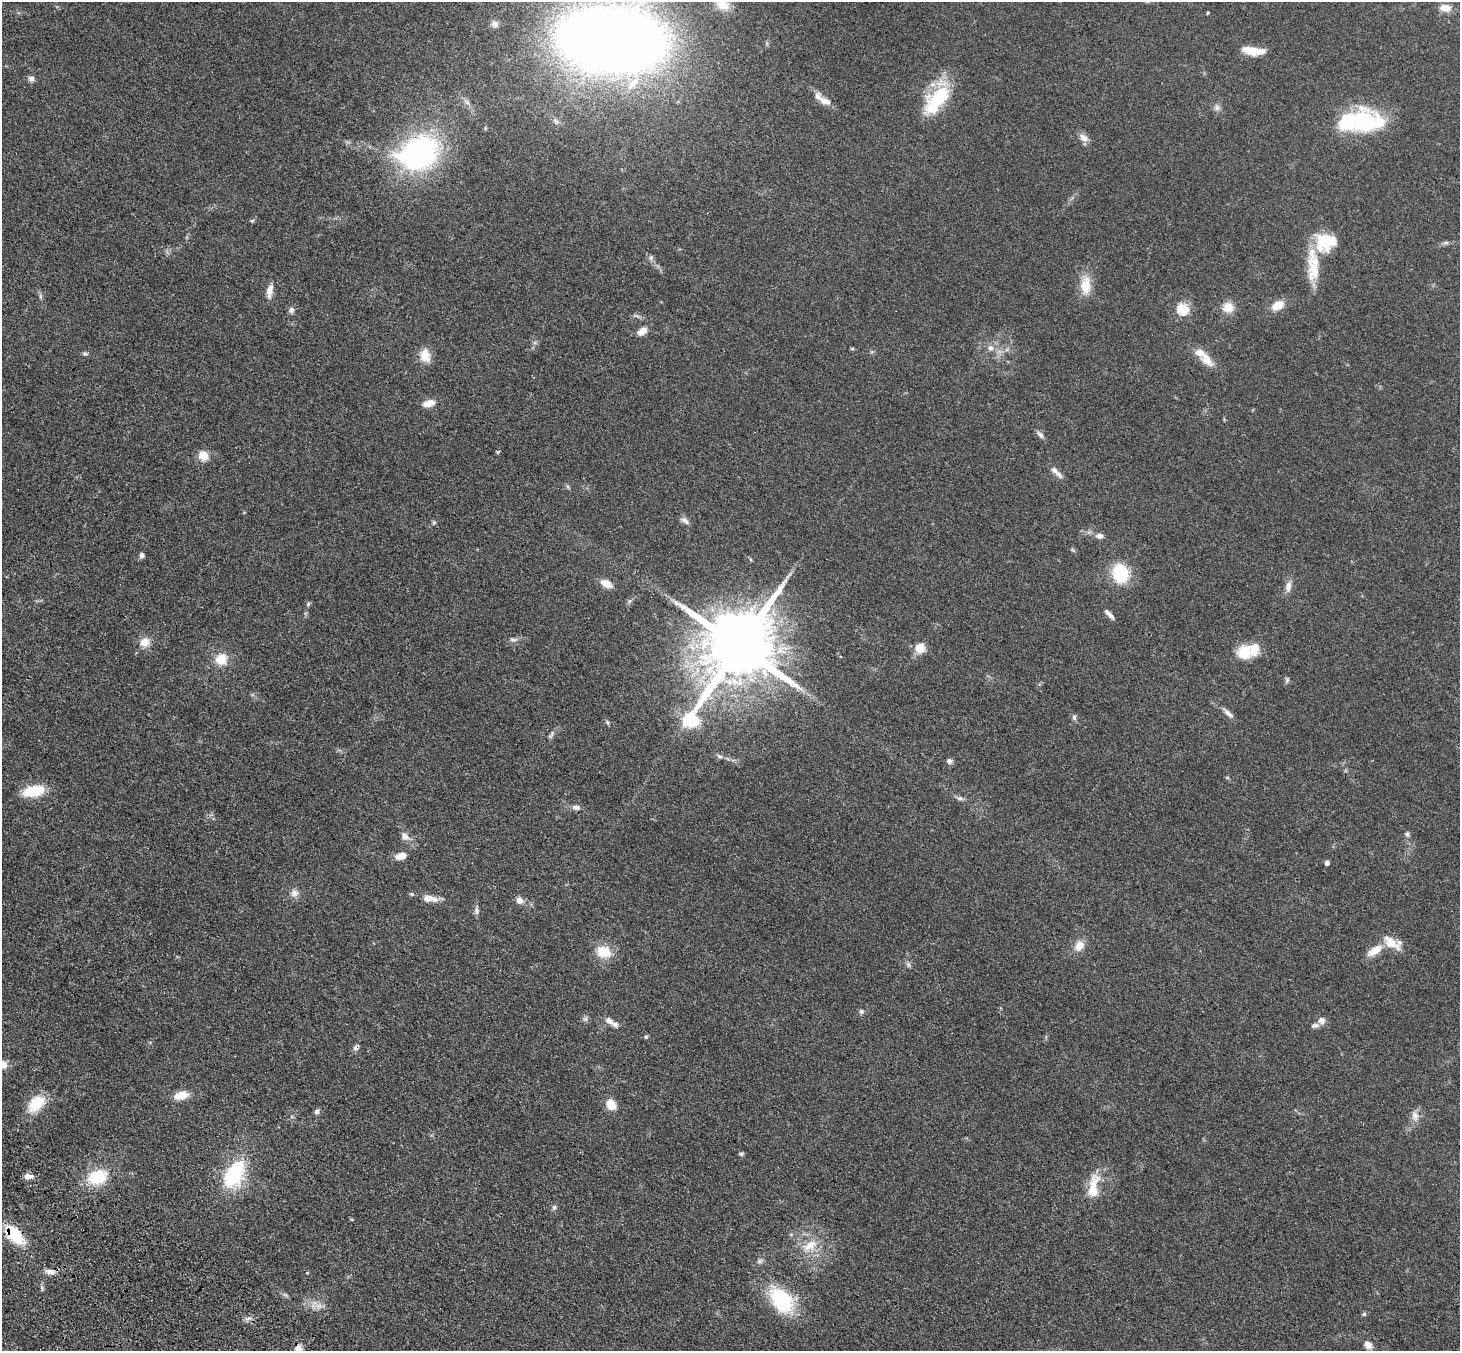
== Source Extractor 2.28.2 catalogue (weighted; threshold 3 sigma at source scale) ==
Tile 7 of 4 x 4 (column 3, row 2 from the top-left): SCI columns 2997-4454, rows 2950-4298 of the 5990 x 6038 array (HDU 1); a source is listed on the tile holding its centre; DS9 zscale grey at full resolution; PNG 1462 x 1353 px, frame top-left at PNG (2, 2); no overlay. Shown black and unused: <1% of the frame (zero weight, under 3 of 4 exposures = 6% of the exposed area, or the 3 px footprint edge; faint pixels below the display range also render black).
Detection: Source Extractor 2.28.2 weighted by HDU 2 'WHT'; one run over the whole footprint, this tile lists its part. Background 0.0389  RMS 0.0045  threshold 0.0204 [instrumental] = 3 sigma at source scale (4.5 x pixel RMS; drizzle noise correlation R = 1.50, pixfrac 1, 0.05/0.05 arcsec/px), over >= 5 px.
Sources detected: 109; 1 inside a brighter object's white glare — not listed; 8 inside a brighter listed object's ellipse — not listed separately; the other 100 listed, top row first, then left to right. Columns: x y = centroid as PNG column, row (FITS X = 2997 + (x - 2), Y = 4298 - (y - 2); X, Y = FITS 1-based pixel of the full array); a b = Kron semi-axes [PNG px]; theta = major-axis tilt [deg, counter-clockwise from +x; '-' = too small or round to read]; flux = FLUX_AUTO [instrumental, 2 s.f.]
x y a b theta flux
722 4 21 15 -32 6.8
1445 8 12 9 -8 4.7
1207 13 3 3 - 0.55
494 24 10 8 -73 1.7
612 39 59 35 -1 1400
1253 51 23 8 -6 8.7
31 78 8 6 -43 1.7
633 83 23 10 45 7.4
936 100 44 20 50 24
825 101 16 8 -23 3.4
1217 107 8 8 - 1.7
1364 121 37 28 26 38
1083 137 11 7 -39 3.3
419 153 39 29 24 99
252 221 6 4 2 0.52
1325 242 26 22 17 16
1446 243 9 4 8 1
651 258 6 5 - 0.93
1314 271 31 20 -84 11
1086 285 26 13 89 8.4
270 291 17 7 78 3.7
40 296 7 4 -72 0.79
1277 305 14 9 29 6
1228 307 14 12 1 5.4
1182 309 6 5 - 35
291 310 8 7 - 1.4
642 331 13 8 33 3.5
852 348 5 3 - 0.5
990 348 9 8 - 2.4
85 354 7 5 -10 0.86
425 356 16 12 -74 5.8
1206 359 23 11 -51 6.4
429 403 14 7 15 4.4
1040 435 11 6 -45 1.5
203 455 5 5 - 24
1056 472 21 6 -45 2.7
685 521 12 6 -38 1.8
434 522 5 5 - 0.68
1099 536 9 6 4 2.3
142 555 6 6 - 1.2
751 560 6 3 -71 0.49
1121 573 20 16 -73 18
606 583 11 7 -26 5.8
1288 586 14 7 76 2.9
308 604 6 4 47 0.71
1109 615 13 4 -46 2.3
513 640 11 5 1 1.4
145 642 11 11 - 4.7
739 646 26 17 55 5800
920 648 10 10 - 6.1
1244 652 19 17 44 9.9
221 659 12 11 - 8.2
1287 680 8 5 89 0.92
1229 714 15 6 -43 2.3
1074 718 9 6 -79 1.2
607 722 7 4 -53 0.74
551 735 12 4 50 1.3
719 756 8 4 -26 1
949 761 6 6 - 1.4
34 791 21 11 11 15
960 798 9 5 -13 1.2
576 807 9 7 -7 1.8
1407 834 7 5 -49 1.1
405 836 11 9 -41 2.5
401 856 13 8 19 4
1327 863 4 4 - 2
294 893 10 10 - 2.6
412 894 5 4 - 0.61
427 898 9 8 - 3.1
519 900 9 8 - 2.4
476 910 11 6 -89 1.4
1391 943 24 11 -37 7.8
1079 946 14 10 53 4.8
1374 951 19 9 34 6.3
604 952 15 12 -16 11
908 965 7 5 -60 0.93
861 1011 6 6 - 0.92
610 1021 13 8 -36 2.5
1322 1021 9 8 - 2.4
646 1037 5 5 - 0.61
356 1048 7 6 - 1.4
181 1095 13 8 13 7.6
36 1103 20 13 41 13
611 1105 13 11 -51 5.1
317 1111 7 5 64 1.3
1415 1116 13 10 -86 3.1
741 1154 6 4 -14 0.75
234 1174 30 18 61 33
28 1176 10 6 -5 2.7
97 1177 20 14 17 18
1093 1187 34 13 82 11
554 1207 7 5 74 0.96
14 1235 21 11 -46 21
810 1245 23 12 31 8.3
50 1272 13 7 -7 2.6
781 1300 25 16 -51 35
318 1306 12 6 13 2.4
1364 1314 5 5 - 0.73
1368 1345 9 7 -44 3.2
298 1349 10 9 - 3.3
Overlapping masked pixels (flux is a lower limit): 2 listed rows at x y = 356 1048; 14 1235
Isophote crosses this tile's border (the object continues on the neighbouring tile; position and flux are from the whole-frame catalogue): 3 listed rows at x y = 722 4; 612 39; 298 1349